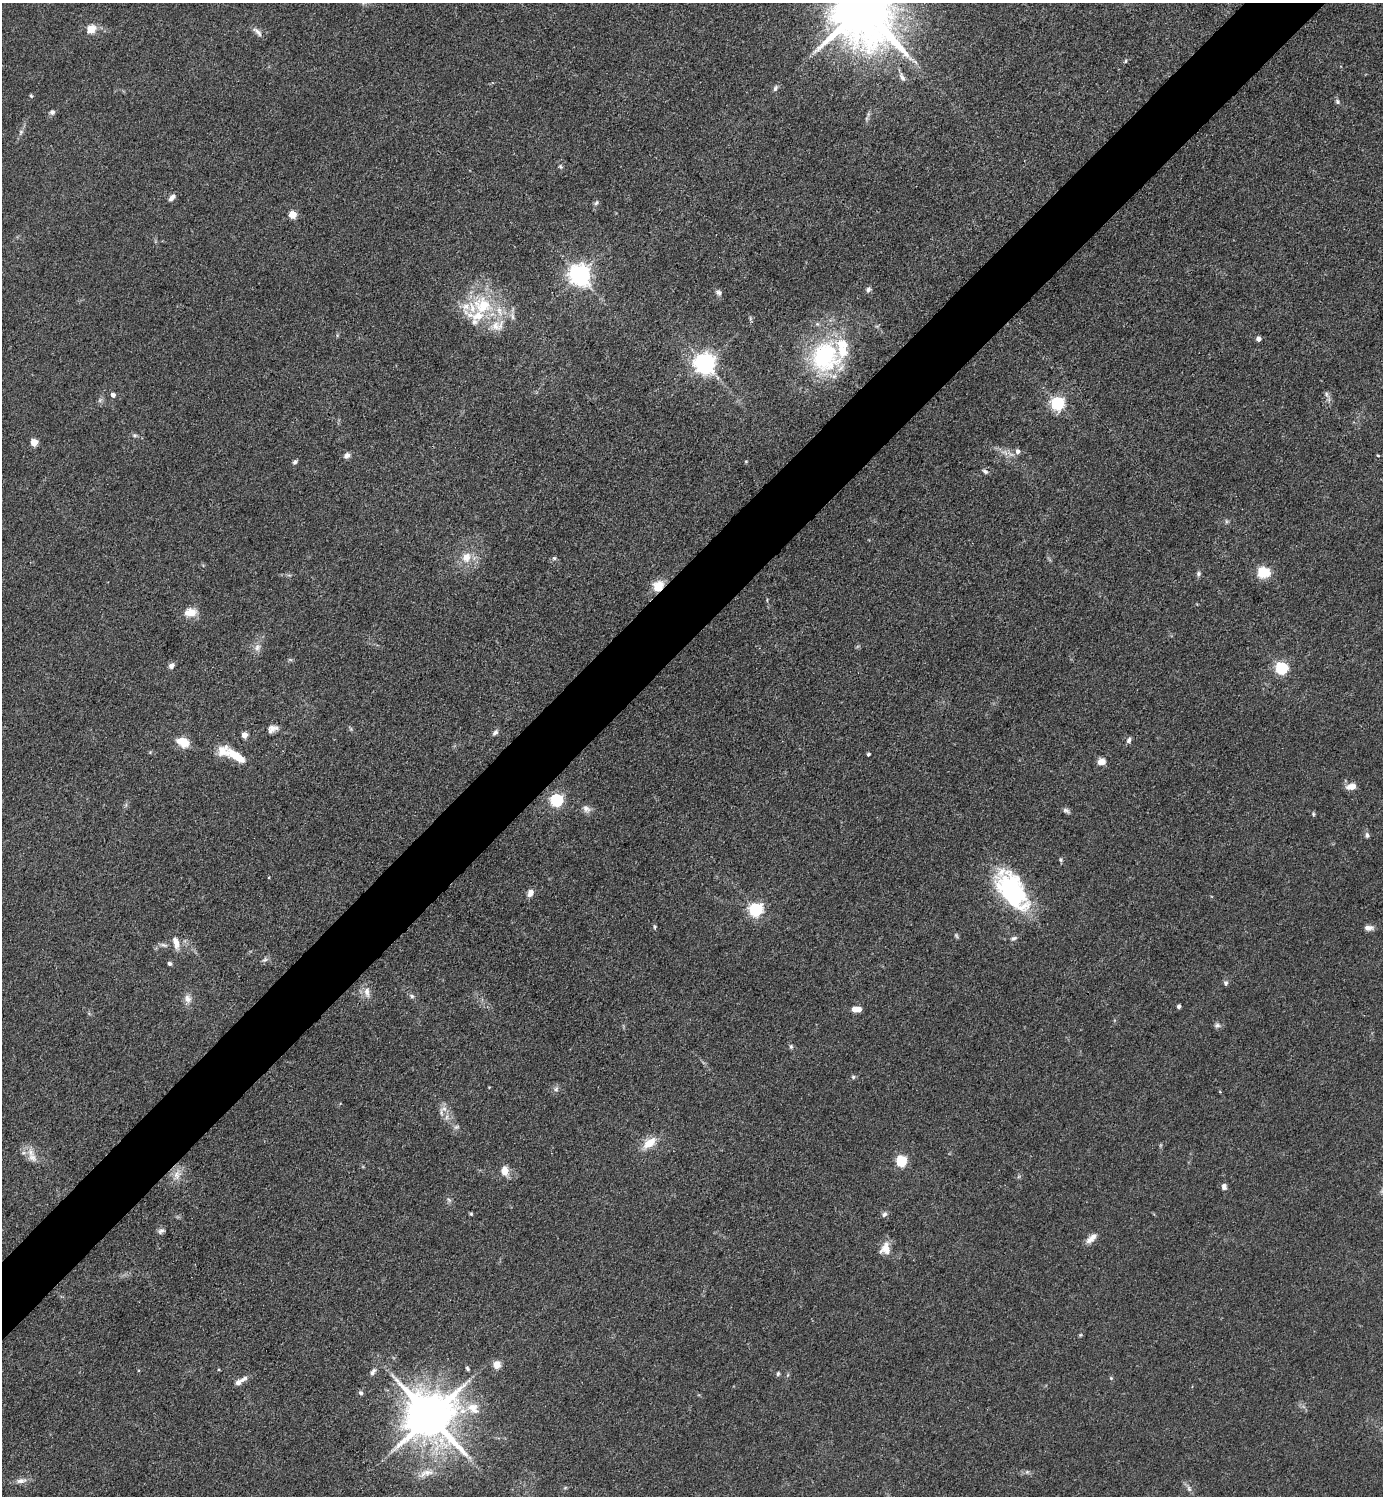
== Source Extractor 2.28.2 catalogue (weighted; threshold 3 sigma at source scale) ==
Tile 10 of 4 x 4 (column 2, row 3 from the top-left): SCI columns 1681-3061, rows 1497-2990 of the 5980 x 5982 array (HDU 1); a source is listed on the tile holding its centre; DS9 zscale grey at full resolution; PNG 1385 x 1498 px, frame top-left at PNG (2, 3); no overlay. Shown black and unused: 5% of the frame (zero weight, under 3 of 4 exposures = <1% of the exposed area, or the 3 px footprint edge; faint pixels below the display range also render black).
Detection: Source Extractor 2.28.2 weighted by HDU 2 'WHT'; one run over the whole footprint, this tile lists its part. Background 0.0863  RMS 0.0063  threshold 0.0286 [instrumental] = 3 sigma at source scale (4.5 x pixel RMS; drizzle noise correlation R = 1.50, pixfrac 1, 0.05/0.05 arcsec/px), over >= 5 px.
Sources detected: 124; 2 too faint to see at this stretch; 1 long thin detection or spike segment (spike, bleed or trail) — not listed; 10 inside a brighter listed object's ellipse — not listed separately; the other 111 listed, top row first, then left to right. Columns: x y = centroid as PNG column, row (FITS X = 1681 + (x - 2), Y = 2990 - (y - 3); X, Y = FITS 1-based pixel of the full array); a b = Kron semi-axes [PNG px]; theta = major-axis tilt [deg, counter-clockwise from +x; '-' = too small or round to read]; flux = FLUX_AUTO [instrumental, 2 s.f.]
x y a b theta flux
863 7 19 16 -58 6900
91 29 5 5 - 22
257 32 16 6 -41 3
1126 61 5 3 - 0.73
775 88 9 6 70 1.8
31 96 5 4 - 0.81
1337 102 7 6 - 1.5
52 112 6 6 - 1.9
21 132 9 6 71 1.9
560 166 6 5 - 1.1
172 197 9 5 45 3
596 203 8 6 57 1.5
292 215 5 5 - 18
579 275 7 7 - 450
868 290 8 6 61 1.8
718 292 8 7 - 2
483 306 31 27 -33 42
512 316 12 5 -71 2.7
750 318 7 4 -74 1.1
1258 339 4 4 - 3.7
825 357 48 41 48 78
704 363 7 7 - 460
1326 394 8 5 -74 1.7
113 395 5 4 - 2.9
1057 403 6 6 - 120
134 435 7 6 - 1.4
34 442 5 5 - 16
1018 451 6 6 - 2.8
1005 452 13 7 -20 4.4
347 455 8 7 - 2.6
1378 455 4 3 - 0.65
746 461 5 3 - 0.59
295 462 7 5 40 1.3
985 471 8 5 -37 1.6
1226 521 6 4 -72 1
466 557 13 11 57 8.2
554 558 5 5 - 1.2
1264 572 12 10 -4 16
1198 574 7 6 - 1.7
658 586 15 12 44 10
190 612 15 11 8 8.2
257 647 11 8 68 3.8
290 660 7 4 -1 0.95
171 666 8 6 49 2.4
1281 668 6 5 - 89
272 729 13 8 23 4.1
351 729 6 4 -47 0.96
495 732 8 6 40 1.9
244 735 4 4 - 7.8
1129 740 7 5 68 2
183 742 15 10 -24 11
868 754 3 3 - 1.3
237 756 19 9 -41 10
1102 762 9 8 - 4.7
1351 786 12 7 11 5.3
556 800 6 5 - 110
586 809 12 9 -40 3.4
1066 810 10 5 -24 1.8
1313 814 6 4 -83 0.86
1367 835 7 5 -73 1.7
1061 860 6 5 - 1
1011 890 48 25 -55 82
530 893 8 6 70 4.3
755 910 6 6 - 130
655 927 6 4 88 0.87
1369 928 11 6 0 3.1
1014 938 9 5 27 1.6
176 943 18 8 -76 5.8
164 945 12 5 -15 2.1
265 960 9 6 39 1.8
169 963 5 4 - 1.6
1226 983 7 6 - 1.6
367 992 16 8 -85 4.9
412 996 7 5 -19 1.5
188 999 13 10 -69 4.4
1179 1006 4 4 - 1.9
856 1009 9 5 3 7.7
1217 1025 8 6 9 1.9
791 1046 7 5 -89 1.2
853 1077 6 5 - 1.1
556 1089 7 6 - 1.8
441 1113 15 6 -86 3.6
456 1127 8 6 16 1.6
649 1143 17 10 36 11
32 1157 15 11 -43 6.8
901 1161 5 5 - 58
505 1171 12 8 -83 6.9
177 1175 17 11 63 6.8
1224 1187 8 6 -83 2.4
449 1200 6 4 -45 1.3
471 1214 5 4 - 0.81
884 1214 7 6 - 1.9
161 1231 8 7 - 2
1091 1238 16 7 41 4.8
885 1248 16 12 75 7.7
1080 1335 6 3 71 0.75
497 1365 8 8 - 5.9
467 1368 6 4 -59 0.97
373 1372 11 6 57 2.3
778 1373 6 4 75 1.1
788 1375 6 3 70 0.84
1111 1378 5 5 - 0.81
240 1381 18 6 34 4.7
361 1393 6 5 - 1.7
473 1408 20 14 -26 12
430 1416 15 13 -41 3400
1027 1472 6 6 - 1.4
426 1473 25 8 17 7.3
21 1481 16 8 10 4.2
565 1488 6 4 19 0.85
1189 1489 9 6 -64 2.1
Overlapping masked pixels (flux is a lower limit): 1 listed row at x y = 658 586
Isophote crosses this tile's border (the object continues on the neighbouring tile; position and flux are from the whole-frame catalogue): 1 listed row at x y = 863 7